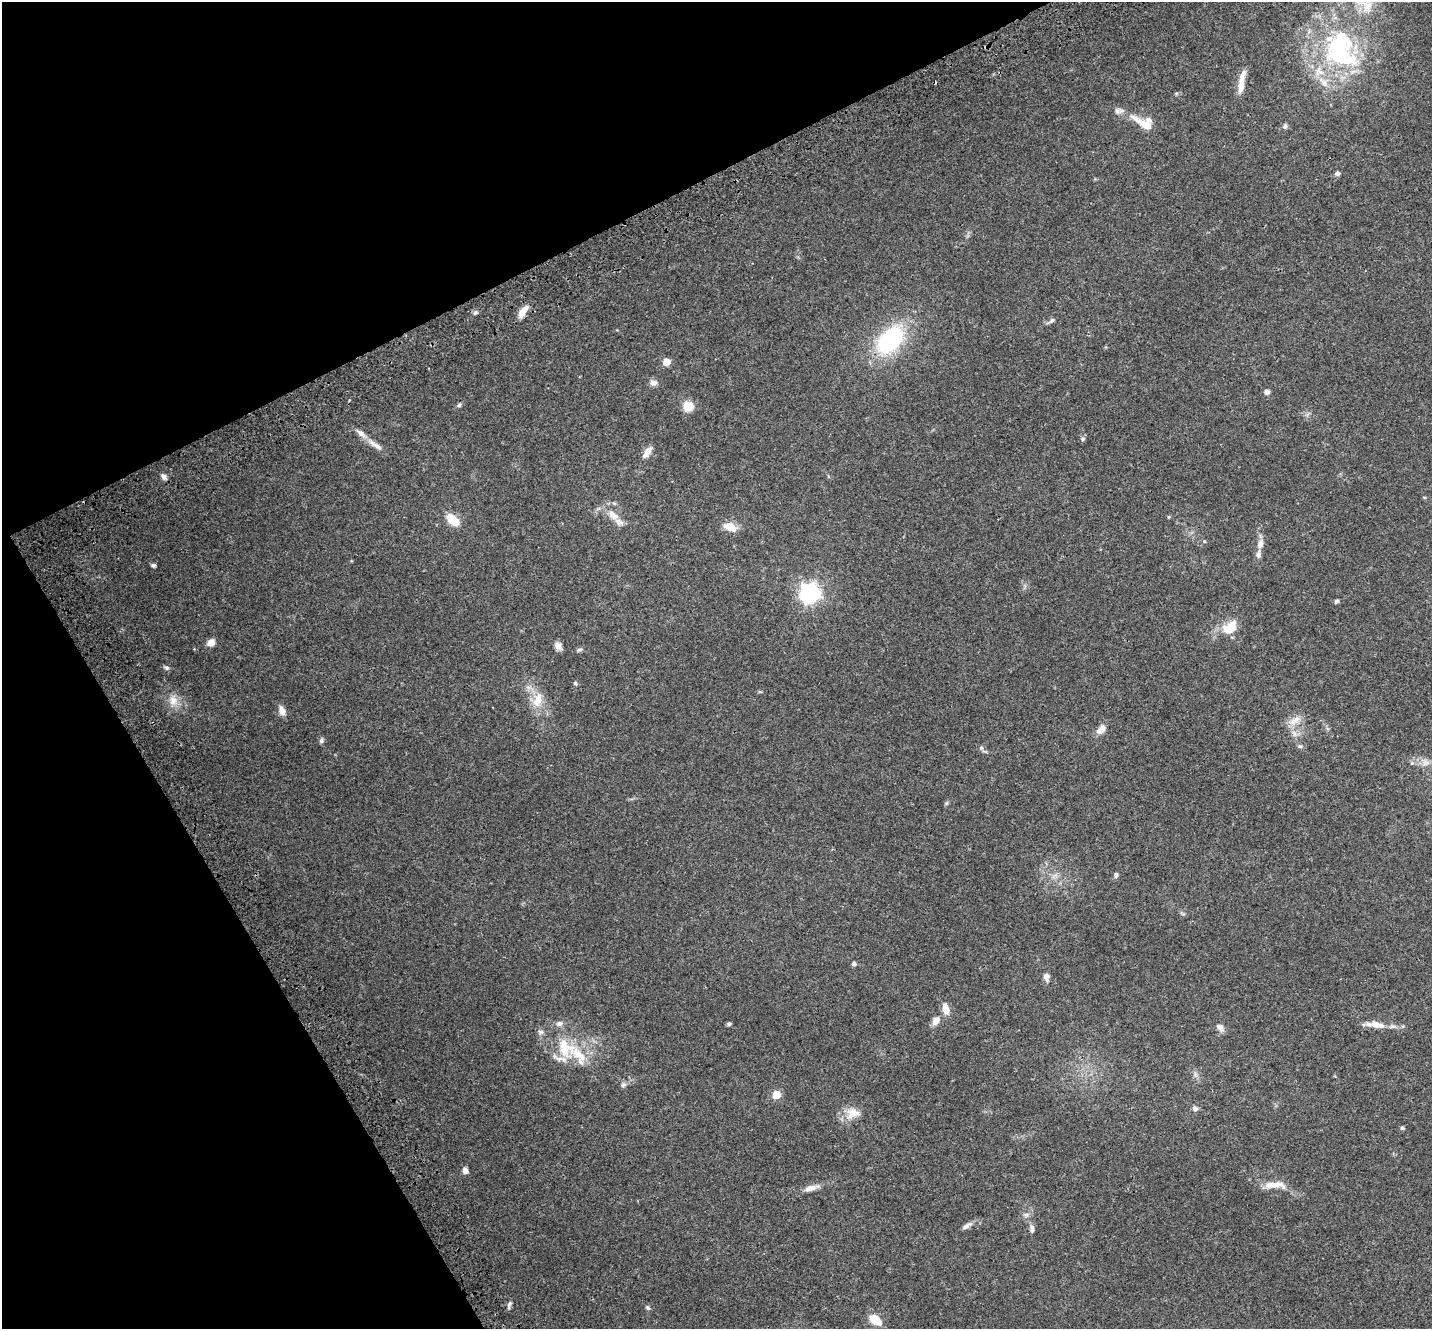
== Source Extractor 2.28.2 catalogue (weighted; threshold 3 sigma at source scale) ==
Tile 5 of 4 x 4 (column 1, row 2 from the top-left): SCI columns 129-1558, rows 2959-4285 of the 5973 x 5859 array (HDU 1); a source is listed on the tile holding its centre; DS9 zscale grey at full resolution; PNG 1434 x 1331 px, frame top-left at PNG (2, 2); no overlay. Shown black and unused: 25% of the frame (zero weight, under 3 of 4 exposures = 9% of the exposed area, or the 3 px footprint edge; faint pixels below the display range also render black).
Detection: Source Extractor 2.28.2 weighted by HDU 2 'WHT'; one run over the whole footprint, this tile lists its part. Background 0.0697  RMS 0.0062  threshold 0.0279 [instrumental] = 3 sigma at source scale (4.5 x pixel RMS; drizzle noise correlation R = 1.50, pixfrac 1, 0.0396/0.0396 arcsec/px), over >= 5 px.
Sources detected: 75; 11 inside a brighter listed object's ellipse — not listed separately; the other 64 listed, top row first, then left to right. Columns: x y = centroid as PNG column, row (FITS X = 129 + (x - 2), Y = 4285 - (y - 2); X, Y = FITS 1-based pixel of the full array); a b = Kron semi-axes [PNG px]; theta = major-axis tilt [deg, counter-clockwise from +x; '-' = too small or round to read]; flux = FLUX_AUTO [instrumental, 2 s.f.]
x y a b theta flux
1340 50 62 47 -70 91
1241 84 26 8 83 6.5
1146 126 44 9 -33 11
1285 127 7 6 - 1.4
1337 173 5 5 - 1.8
523 311 17 7 54 5.7
475 313 7 5 63 1.3
1052 320 8 5 43 1.4
890 340 30 19 48 59
666 362 5 5 - 8.5
653 383 10 7 10 2.6
1267 392 5 5 - 2.5
459 405 6 5 - 0.94
688 406 6 5 - 37
1083 439 6 5 - 1
375 445 26 7 -36 5
647 452 15 7 57 4.4
164 477 9 6 -57 1.9
613 515 19 10 -39 7.4
453 520 13 8 -40 13
729 527 16 9 -19 7.1
1204 541 5 4 - 0.53
1260 544 12 7 73 3.7
153 565 6 5 - 1.2
810 593 7 7 - 260
1336 601 5 4 - 1.3
1229 628 16 11 32 13
211 643 7 6 - 4.7
558 646 10 7 -60 2.9
580 649 8 4 2 1.1
167 668 8 6 -24 1.4
575 683 5 5 - 0.97
173 700 17 12 -88 6.5
538 700 22 12 75 9.5
282 711 12 8 -70 3.8
1294 720 20 8 31 5.4
1101 730 13 8 51 4.4
321 741 7 6 - 1.3
1300 746 7 5 9 1.2
981 748 6 5 - 1.2
1425 762 11 9 -2 3.7
1116 875 6 5 - 1.4
854 964 5 5 - 1.5
1046 977 8 6 -85 2.9
946 1008 14 7 -74 5.2
936 1021 10 7 60 4.1
729 1024 5 4 - 1.2
1375 1024 25 8 -7 6.9
1220 1027 11 8 -47 2.8
565 1048 31 23 -62 23
623 1085 8 7 - 1.5
776 1095 5 5 - 14
1195 1108 7 6 - 1.9
853 1113 19 14 26 8.4
1402 1128 5 5 - 0.82
465 1171 7 6 - 2.5
1274 1185 30 8 0 7.8
811 1188 17 7 15 4.3
1026 1215 8 6 0 1.7
966 1226 15 6 33 2.4
1032 1229 10 6 -87 1.9
509 1305 11 5 71 1.5
648 1308 7 5 -47 1.1
875 1320 13 9 -36 9